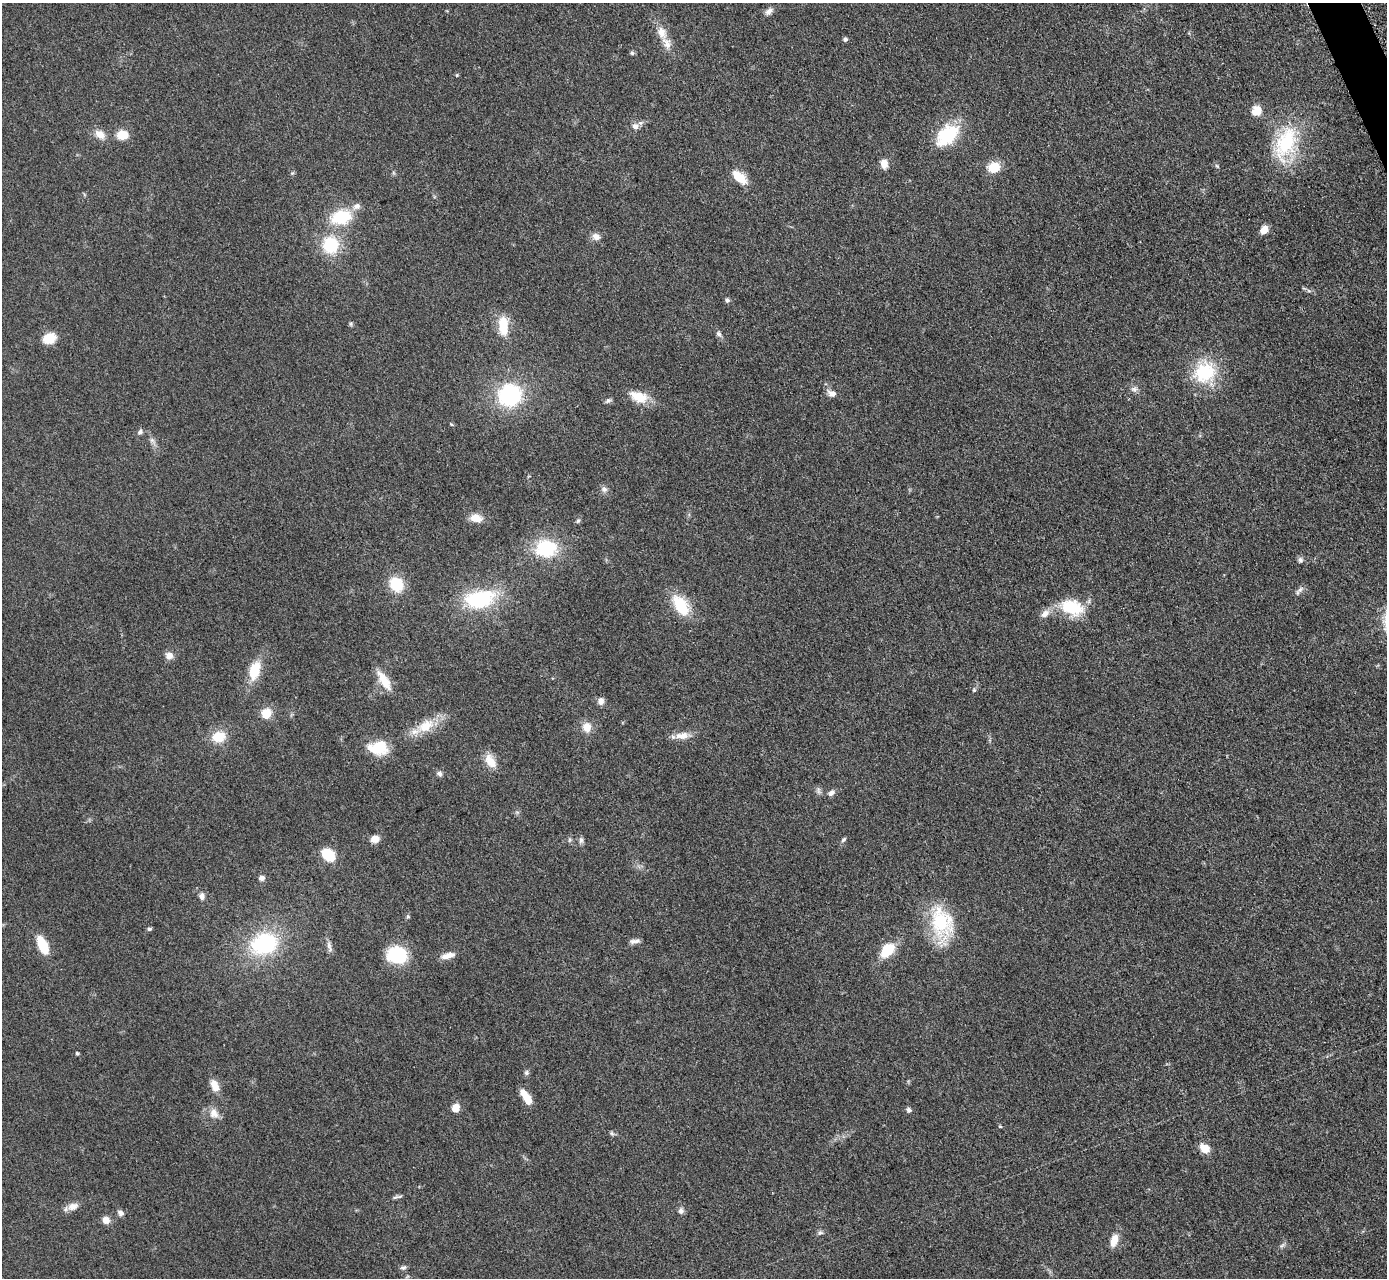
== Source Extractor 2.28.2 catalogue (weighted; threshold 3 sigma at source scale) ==
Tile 10 of 4 x 4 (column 2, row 3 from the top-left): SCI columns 1404-2788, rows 1571-2846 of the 5624 x 5584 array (HDU 1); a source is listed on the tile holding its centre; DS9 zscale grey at full resolution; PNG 1389 x 1280 px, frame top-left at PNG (2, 3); no overlay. Shown black and unused: <1% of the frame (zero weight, under 3 of 5 exposures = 4% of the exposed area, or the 3 px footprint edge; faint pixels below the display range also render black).
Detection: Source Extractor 2.28.2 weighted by HDU 2 'WHT'; one run over the whole footprint, this tile lists its part. Background 0.0524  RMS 0.0056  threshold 0.0251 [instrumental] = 3 sigma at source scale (4.5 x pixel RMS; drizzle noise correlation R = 1.50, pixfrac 1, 0.05/0.05 arcsec/px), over >= 5 px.
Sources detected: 98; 2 inside a brighter listed object's ellipse — not listed separately; the other 96 listed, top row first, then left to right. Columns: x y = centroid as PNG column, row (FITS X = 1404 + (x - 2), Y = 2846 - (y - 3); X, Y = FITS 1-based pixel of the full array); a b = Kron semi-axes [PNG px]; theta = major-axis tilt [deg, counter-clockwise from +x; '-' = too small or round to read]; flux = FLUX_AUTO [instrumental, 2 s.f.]
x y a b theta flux
769 11 10 7 46 2.5
661 32 16 11 -62 6.5
845 39 4 4 - 1.5
632 53 6 6 - 0.94
457 75 5 3 - 0.47
1257 111 12 11 - 6.6
635 126 9 8 - 2.8
100 134 14 10 -36 5.5
122 135 10 8 2 10
947 135 32 20 43 27
1286 143 46 24 68 40
884 164 11 8 -80 4.4
1217 166 7 4 -45 0.8
994 167 17 14 15 8.3
292 173 6 4 33 0.67
739 177 20 10 -42 9.8
341 217 20 14 14 24
1264 230 10 7 47 4.6
596 237 11 9 -22 3.3
330 245 17 16 - 24
1309 291 7 4 -19 1.1
727 300 6 5 - 1.3
351 324 6 4 -90 0.79
503 326 22 10 -85 14
719 334 8 7 - 1.6
49 338 10 8 21 14
1204 372 27 25 44 31
1134 389 9 7 -24 2
832 393 10 7 -28 3.5
510 395 19 18 - 59
639 397 23 13 -18 12
608 400 9 5 34 1.3
451 424 5 4 - 0.58
140 432 8 6 41 1.4
152 440 7 6 - 1.5
604 489 9 8 - 2.1
476 518 14 9 -10 6.9
578 521 7 5 48 1.1
546 548 27 22 -2 31
1300 560 7 7 - 1.5
396 584 13 10 -53 21
1299 590 15 5 47 1.8
480 599 29 17 13 49
681 605 28 15 -57 19
1072 607 31 20 -18 21
1045 614 13 8 41 4
169 655 9 8 - 3.9
255 670 22 12 73 14
384 680 27 10 -58 9.6
974 690 5 5 - 0.8
601 701 10 8 75 2.4
266 713 11 10 - 8.2
426 726 28 16 29 14
587 727 12 11 - 5.8
682 736 21 10 5 6.1
218 737 13 11 12 13
378 748 24 16 -5 16
490 761 19 11 -57 7.8
439 773 8 7 - 1.6
831 793 9 7 45 2.1
375 839 9 7 20 5
843 839 7 5 46 1.1
569 840 6 4 71 0.85
581 840 9 6 90 1.6
328 855 17 12 -39 12
261 878 8 7 - 2
202 896 9 7 -78 2.3
408 916 5 5 - 0.77
942 923 43 27 -81 35
149 929 6 4 9 1
635 941 13 5 4 2.2
264 944 25 19 16 54
43 945 19 8 -64 16
329 947 16 5 -77 2.4
887 950 16 11 46 16
397 955 18 15 -12 32
448 955 18 7 15 4.7
77 1053 5 4 - 0.8
526 1073 6 6 - 1.3
214 1085 15 9 -65 5.7
526 1097 17 7 -56 10
456 1108 6 5 - 11
909 1110 6 6 - 1.5
214 1113 15 12 -57 5
1000 1126 4 4 - 0.71
612 1133 7 5 -22 1.1
1205 1148 8 7 - 10
395 1197 11 4 24 1.3
73 1206 15 9 17 4.3
681 1211 8 7 - 1.9
121 1213 8 6 -27 2.1
106 1220 8 8 - 4.1
820 1233 9 6 16 1.4
1114 1240 16 9 71 6.4
1282 1245 11 4 42 1.3
403 1268 9 6 17 1.4